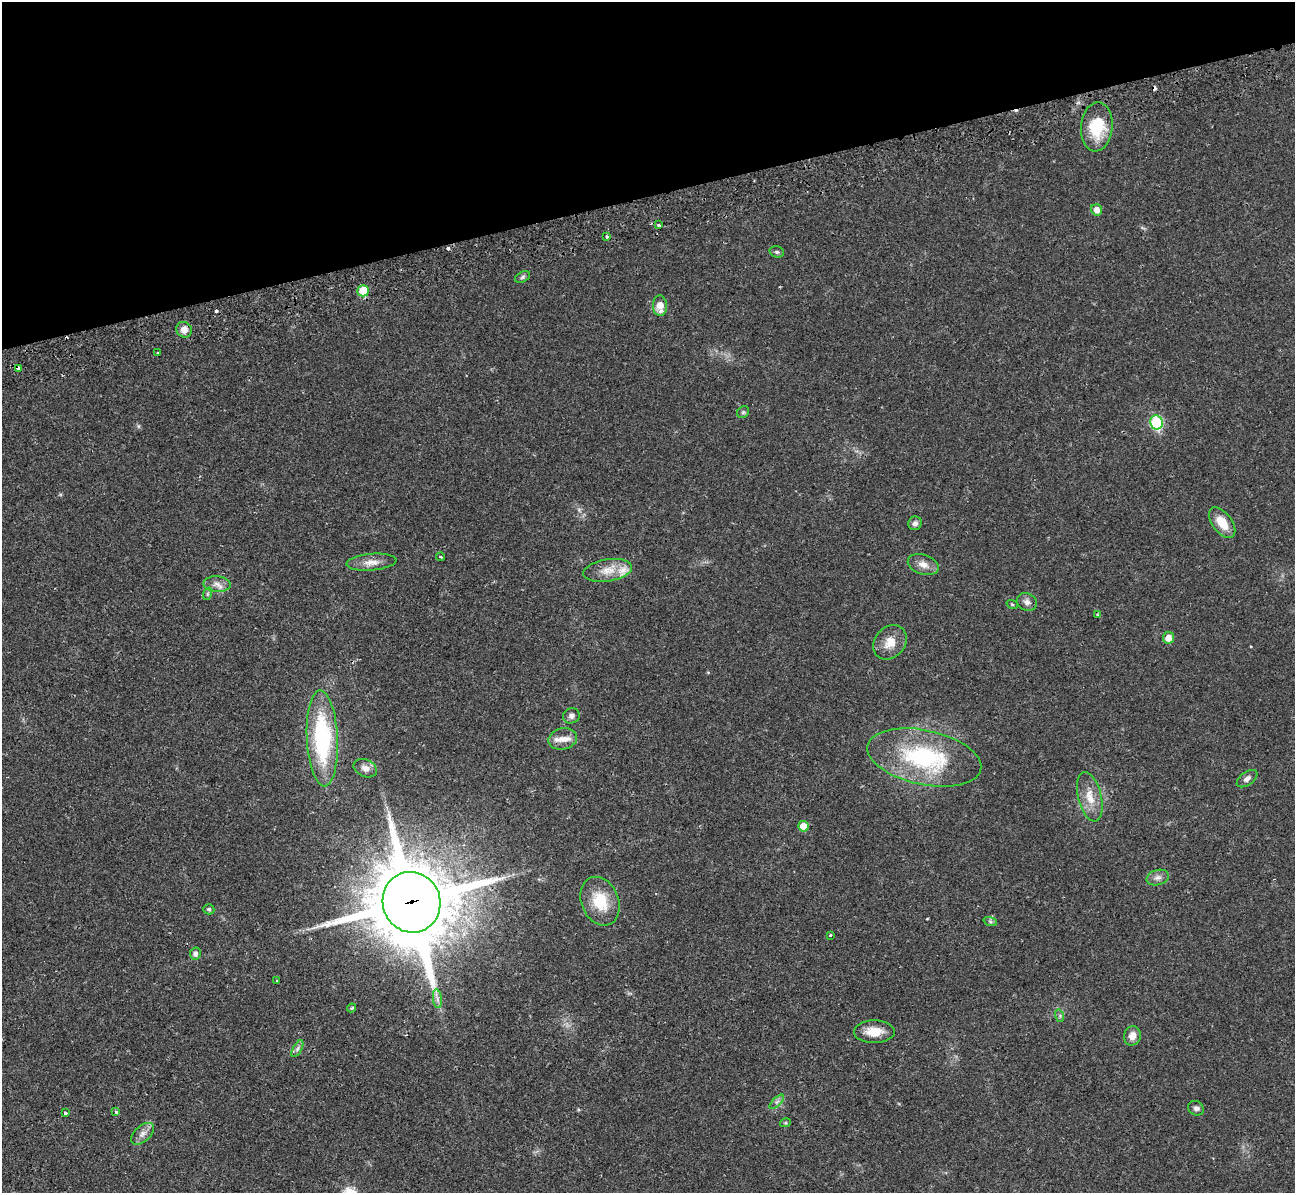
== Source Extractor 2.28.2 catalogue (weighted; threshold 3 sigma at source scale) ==
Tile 3 of 4 x 4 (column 3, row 1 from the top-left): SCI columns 2601-3893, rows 3877-5067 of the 5239 x 5221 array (HDU 1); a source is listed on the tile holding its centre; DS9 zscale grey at full resolution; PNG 1297 x 1195 px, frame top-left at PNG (2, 2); each listed source drawn as its Kron ellipse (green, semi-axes under 4 px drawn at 4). Shown black and unused: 16% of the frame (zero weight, under 2 of 3 exposures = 3% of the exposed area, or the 3 px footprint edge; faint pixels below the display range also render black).
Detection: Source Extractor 2.28.2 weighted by HDU 2 'WHT'; one run over the whole footprint, this tile lists its part. Background 0.0282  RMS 0.004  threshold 0.0182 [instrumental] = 3 sigma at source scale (4.5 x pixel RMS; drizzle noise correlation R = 1.50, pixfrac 1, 0.05/0.05 arcsec/px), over >= 5 px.
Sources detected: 61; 4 cosmic-ray / hot-pixel residue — neither listed nor drawn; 3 inside a brighter listed object's ellipse — not listed separately; the other 54 listed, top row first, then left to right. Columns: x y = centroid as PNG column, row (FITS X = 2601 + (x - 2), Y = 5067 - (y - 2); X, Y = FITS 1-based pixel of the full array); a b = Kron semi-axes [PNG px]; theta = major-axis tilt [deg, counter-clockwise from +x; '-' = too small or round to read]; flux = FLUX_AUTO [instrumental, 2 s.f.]
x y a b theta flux
1097 127 24 16 85 15
1097 210 6 5 - 3.2
659 225 3 3 - 0.78
606 237 4 3 - 0.97
777 252 7 5 -15 0.82
523 277 8 5 28 0.83
363 291 6 6 - 9.7
660 306 10 7 -87 4.5
184 330 8 7 - 3
158 353 3 2 - 0.63
19 369 4 3 - 3
743 412 6 5 - 0.71
1157 422 7 6 - 33
915 523 7 6 - 1.3
1222 523 18 9 -53 6.9
440 557 4 3 - 0.5
371 562 25 8 5 4
923 565 16 9 -18 3.3
608 570 24 11 9 6
217 584 14 8 -3 2.5
207 594 6 4 71 0.55
1027 602 10 8 -26 1.9
1012 604 6 3 -19 0.42
1097 614 4 3 - 0.42
1168 638 6 5 - 3.6
890 642 18 15 50 5.7
571 716 8 7 - 1.5
322 738 48 15 -87 47
563 739 14 10 14 3
924 757 58 27 -12 47
365 768 12 8 -24 2.4
1247 779 12 6 36 1.6
1090 797 25 11 -76 6.7
803 826 5 5 - 5.9
1158 878 11 7 16 1.9
600 901 25 18 -68 13
411 902 30 28 -69 4200
209 909 5 5 - 1
990 921 7 4 -19 0.67
830 935 3 3 - 0.86
195 954 6 5 - 1.7
277 981 4 3 - 0.36
437 999 9 4 -82 1.4
352 1008 4 3 - 0.6
1060 1016 6 4 -73 0.61
874 1032 20 11 0 6.4
1132 1036 10 8 77 3.3
297 1049 9 4 61 1.1
777 1102 9 3 45 0.87
1196 1108 8 7 - 1.2
116 1112 4 3 - 0.73
65 1113 3 3 - 1.5
785 1123 5 3 - 0.47
143 1134 14 8 42 2.4
Overlapping masked pixels (flux is a lower limit): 2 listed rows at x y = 19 369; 411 902